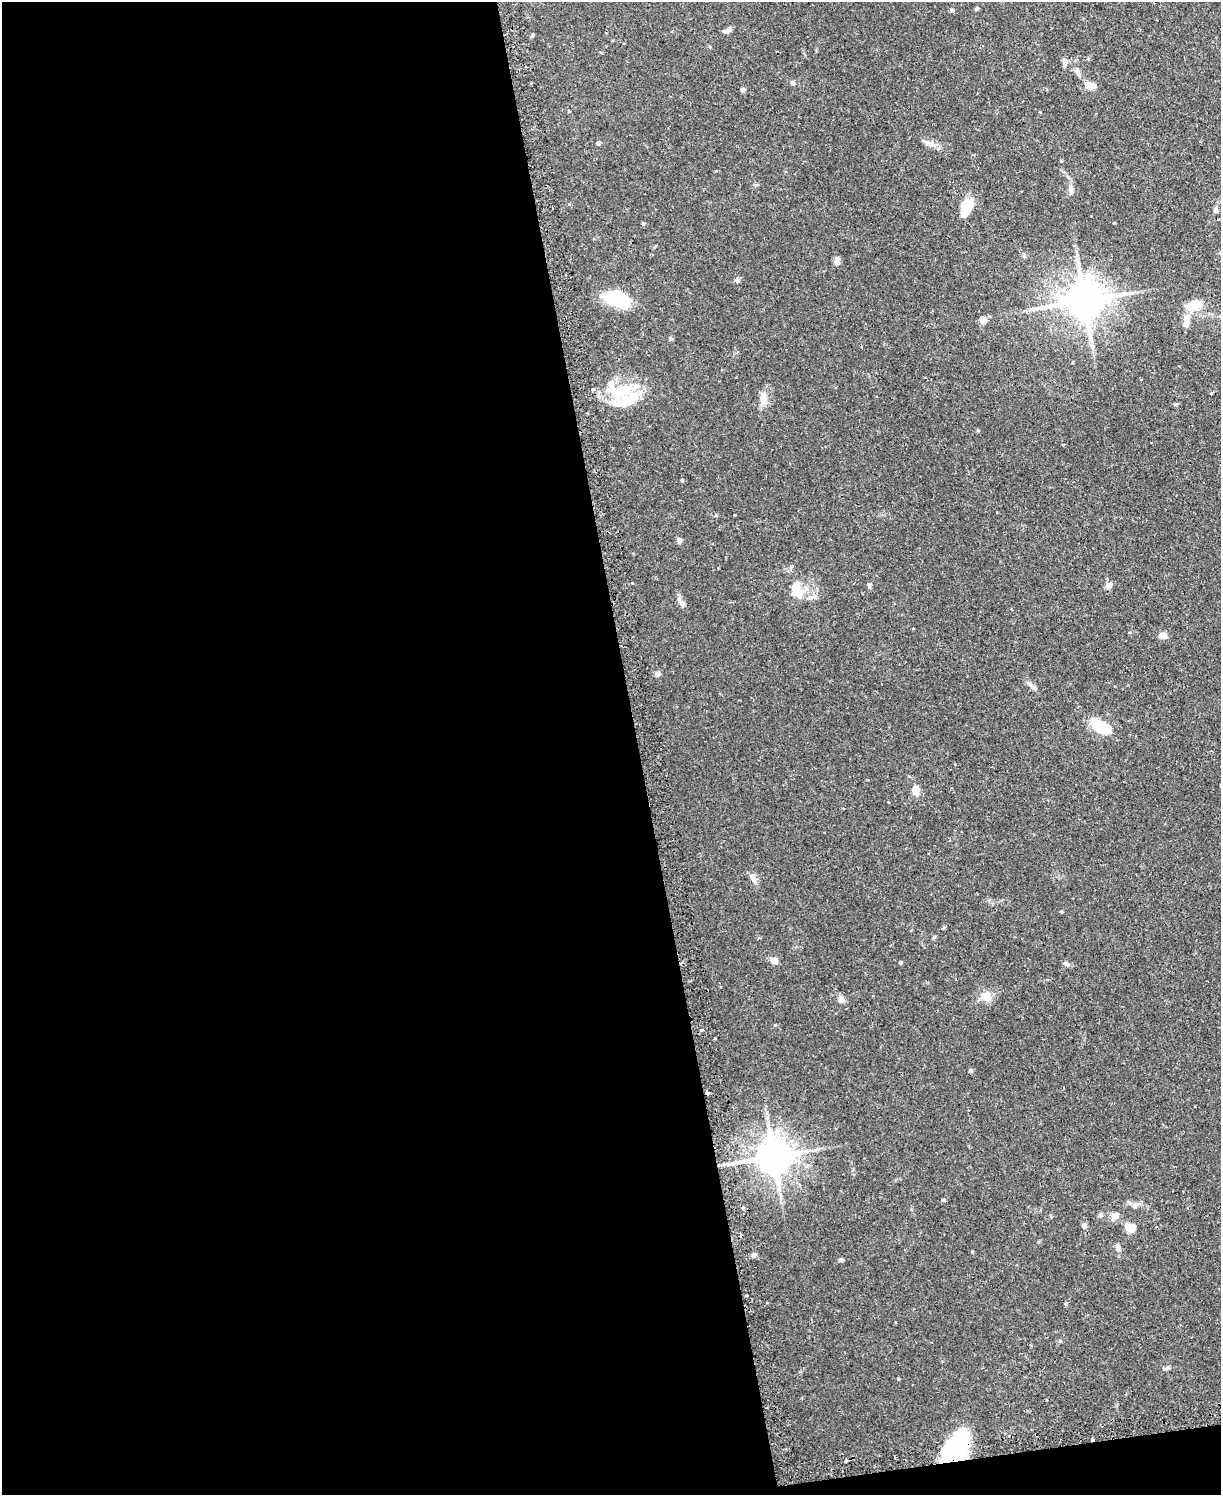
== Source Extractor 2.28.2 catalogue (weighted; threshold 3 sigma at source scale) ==
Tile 9 of 4 x 3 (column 1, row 3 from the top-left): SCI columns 32-1250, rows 159-1651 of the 4939 x 4911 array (HDU 1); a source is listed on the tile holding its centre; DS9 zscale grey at full resolution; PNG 1223 x 1497 px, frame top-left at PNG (2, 2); no overlay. Shown black and unused: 53% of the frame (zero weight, under 2 of 3 exposures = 4% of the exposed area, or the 3 px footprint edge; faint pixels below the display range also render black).
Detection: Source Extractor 2.28.2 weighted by HDU 2 'WHT'; one run over the whole footprint, this tile lists its part. Background 0.0811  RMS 0.0052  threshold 0.0233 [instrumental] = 3 sigma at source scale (4.5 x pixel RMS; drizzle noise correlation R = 1.50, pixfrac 1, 0.05/0.05 arcsec/px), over >= 5 px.
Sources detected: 70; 2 inside a brighter object's white glare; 7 cosmic-ray / hot-pixel residue — not listed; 3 inside a brighter listed object's ellipse — not listed separately; the other 58 listed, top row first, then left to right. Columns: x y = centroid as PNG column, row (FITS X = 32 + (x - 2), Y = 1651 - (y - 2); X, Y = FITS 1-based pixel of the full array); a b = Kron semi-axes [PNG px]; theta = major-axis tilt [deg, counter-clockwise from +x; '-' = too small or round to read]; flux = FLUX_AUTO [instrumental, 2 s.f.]
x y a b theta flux
976 9 6 4 43 0.89
952 10 6 4 -44 0.74
727 30 10 5 20 1.9
532 35 6 4 61 0.61
1064 61 8 7 - 1.6
1078 71 10 6 -60 1.8
793 83 6 5 - 0.9
1089 86 8 6 -8 6.1
742 90 5 5 - 1.2
598 143 5 4 - 0.84
929 144 16 7 -15 3.3
1071 187 7 5 -47 1.3
569 204 4 3 - 0.6
966 205 13 9 57 16
1216 209 8 5 90 1.2
643 223 4 4 - 0.58
1114 223 3 2 - 0.53
837 260 8 5 87 3.1
617 299 24 14 -25 28
1084 300 13 10 8 1500
1194 305 16 10 16 9.1
983 320 4 4 - 7.4
1186 321 20 6 -88 3.5
671 338 6 4 -68 0.79
624 392 24 20 29 17
763 398 17 9 -86 4.4
682 480 3 3 - 1.8
679 540 7 6 - 1.2
632 583 3 3 - 0.43
869 584 7 5 -82 0.84
1109 585 9 8 - 2.2
796 589 21 11 -63 8.6
682 603 10 7 -54 2
1163 635 9 8 - 2.3
658 674 6 5 - 2.1
1030 685 11 6 -39 2
1100 726 22 12 -32 14
916 790 10 7 -89 4.4
753 877 12 6 -65 2.7
774 960 9 8 - 2.5
901 963 4 4 - 0.6
1067 964 8 5 -26 1.2
986 996 17 11 -41 5.1
841 999 8 8 - 2.5
702 1030 3 3 - 1.4
715 1038 3 3 - 1.2
773 1156 10 9 - 1200
942 1200 5 4 - 0.9
1115 1216 12 8 55 2.9
1084 1225 5 5 - 2.3
1131 1228 11 8 -1 5.9
1117 1247 8 6 -82 1.4
754 1255 7 5 -15 1.3
841 1259 5 4 - 0.97
1166 1368 10 3 25 0.98
898 1379 3 3 - 0.51
954 1453 28 24 -56 32
846 1461 3 2 - 0.91
Overlapping masked pixels (flux is a lower limit): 1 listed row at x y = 954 1453
Unlisted compact peaks at least as high as the median listed source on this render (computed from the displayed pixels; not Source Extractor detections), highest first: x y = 737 281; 971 1070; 775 1025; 791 566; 1060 1341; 1066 1304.